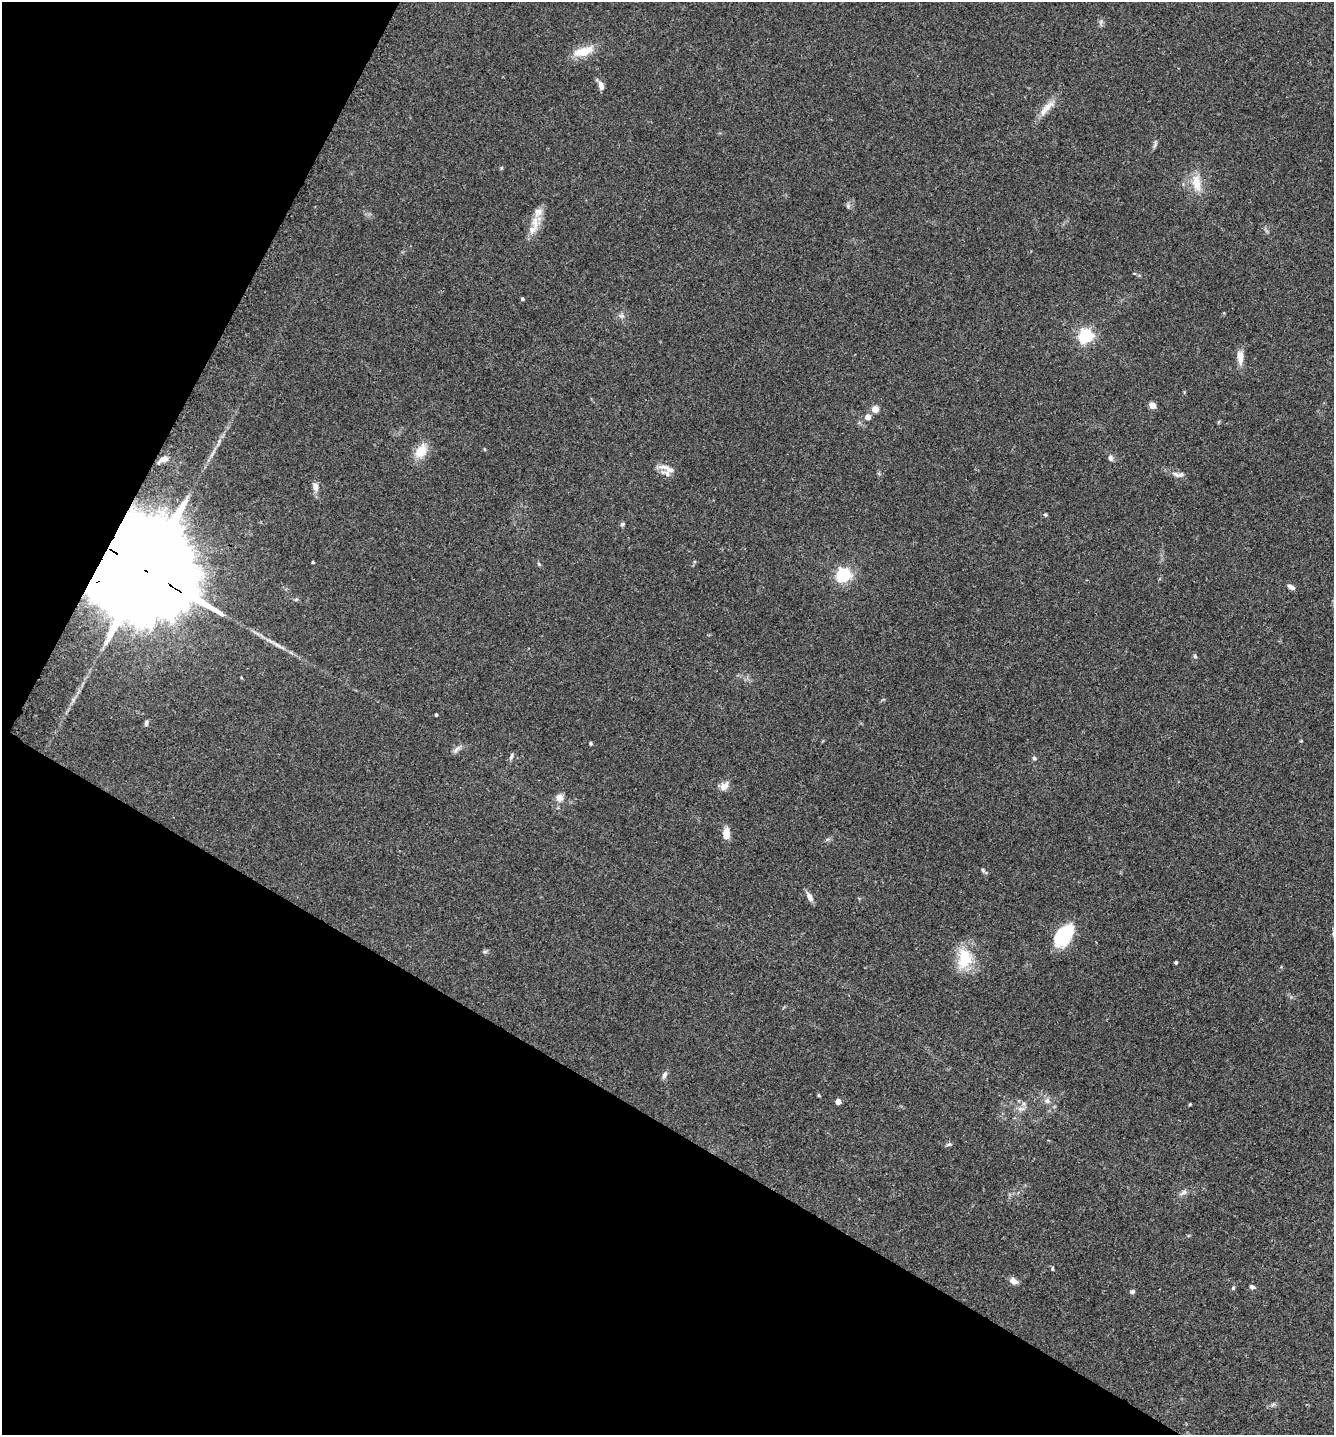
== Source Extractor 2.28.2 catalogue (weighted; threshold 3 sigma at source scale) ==
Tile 9 of 4 x 4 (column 1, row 3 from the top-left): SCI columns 162-1493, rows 1464-2896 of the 5793 x 5786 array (HDU 1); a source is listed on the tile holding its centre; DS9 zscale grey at full resolution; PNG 1336 x 1437 px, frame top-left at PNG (2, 2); no overlay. Shown black and unused: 30% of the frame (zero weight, under 3 of 4 exposures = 2% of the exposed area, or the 3 px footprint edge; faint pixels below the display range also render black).
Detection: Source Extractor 2.28.2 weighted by HDU 2 'WHT'; one run over the whole footprint, this tile lists its part. Background 0.0752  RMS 0.0058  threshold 0.026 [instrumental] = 3 sigma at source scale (4.5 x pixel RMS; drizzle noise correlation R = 1.50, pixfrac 1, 0.05/0.05 arcsec/px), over >= 5 px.
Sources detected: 61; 4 inside a brighter listed object's ellipse — not listed separately; the other 57 listed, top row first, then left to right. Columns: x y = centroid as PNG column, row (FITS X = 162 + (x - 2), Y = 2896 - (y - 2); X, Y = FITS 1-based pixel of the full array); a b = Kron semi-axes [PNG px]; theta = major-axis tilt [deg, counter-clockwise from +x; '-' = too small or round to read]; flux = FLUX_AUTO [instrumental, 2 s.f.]
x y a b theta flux
583 51 28 11 17 10
601 85 10 6 -76 3.4
1046 107 24 9 41 6.6
1155 146 10 3 69 1.1
1196 183 26 12 -79 9.4
848 206 7 4 -72 0.97
535 223 20 9 -87 6.7
522 299 4 3 - 0.96
621 316 8 5 -19 1.5
1086 336 6 6 - 130
1241 356 13 10 -85 4.9
1152 405 5 4 - 10
875 409 5 4 - 8.8
868 417 4 4 - 6.1
421 451 20 13 53 9
1110 458 8 6 -89 1.6
164 459 9 6 24 3.6
667 474 18 8 -24 3.3
1178 474 18 7 -6 2.9
315 487 11 8 -88 3.2
1045 514 5 4 - 0.74
622 524 6 5 - 0.98
313 562 3 3 - 0.66
539 564 5 4 - 0.7
144 570 46 21 -31 29000
843 575 6 6 - 130
1290 587 8 5 -24 2
296 599 6 3 19 0.74
278 645 13 4 -25 2.4
1195 656 6 4 -68 0.95
436 715 3 3 - 0.89
146 723 8 5 82 1.2
590 743 4 4 - 0.86
457 749 14 5 46 2.1
511 756 10 4 74 1.3
1034 758 6 5 - 0.89
724 786 13 9 46 3.9
560 797 9 8 - 3.7
726 833 11 7 84 6.4
983 870 7 4 -46 0.9
810 897 13 6 -62 2.8
1064 935 25 15 52 28
964 959 28 18 80 18
1176 962 3 3 - 1.1
664 1075 10 6 65 1.9
819 1095 4 4 - 0.67
1047 1101 8 6 -44 2
838 1102 4 4 - 4.9
1190 1104 3 3 - 0.68
1021 1109 10 5 0 2.1
949 1144 6 5 - 1
1183 1192 12 5 38 2
1052 1268 7 3 -90 0.71
1013 1281 9 7 -35 3.3
1252 1287 6 5 - 1.5
1233 1288 5 4 - 0.71
1132 1292 6 5 - 1.3
Overlapping masked pixels (flux is a lower limit): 1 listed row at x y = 144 570